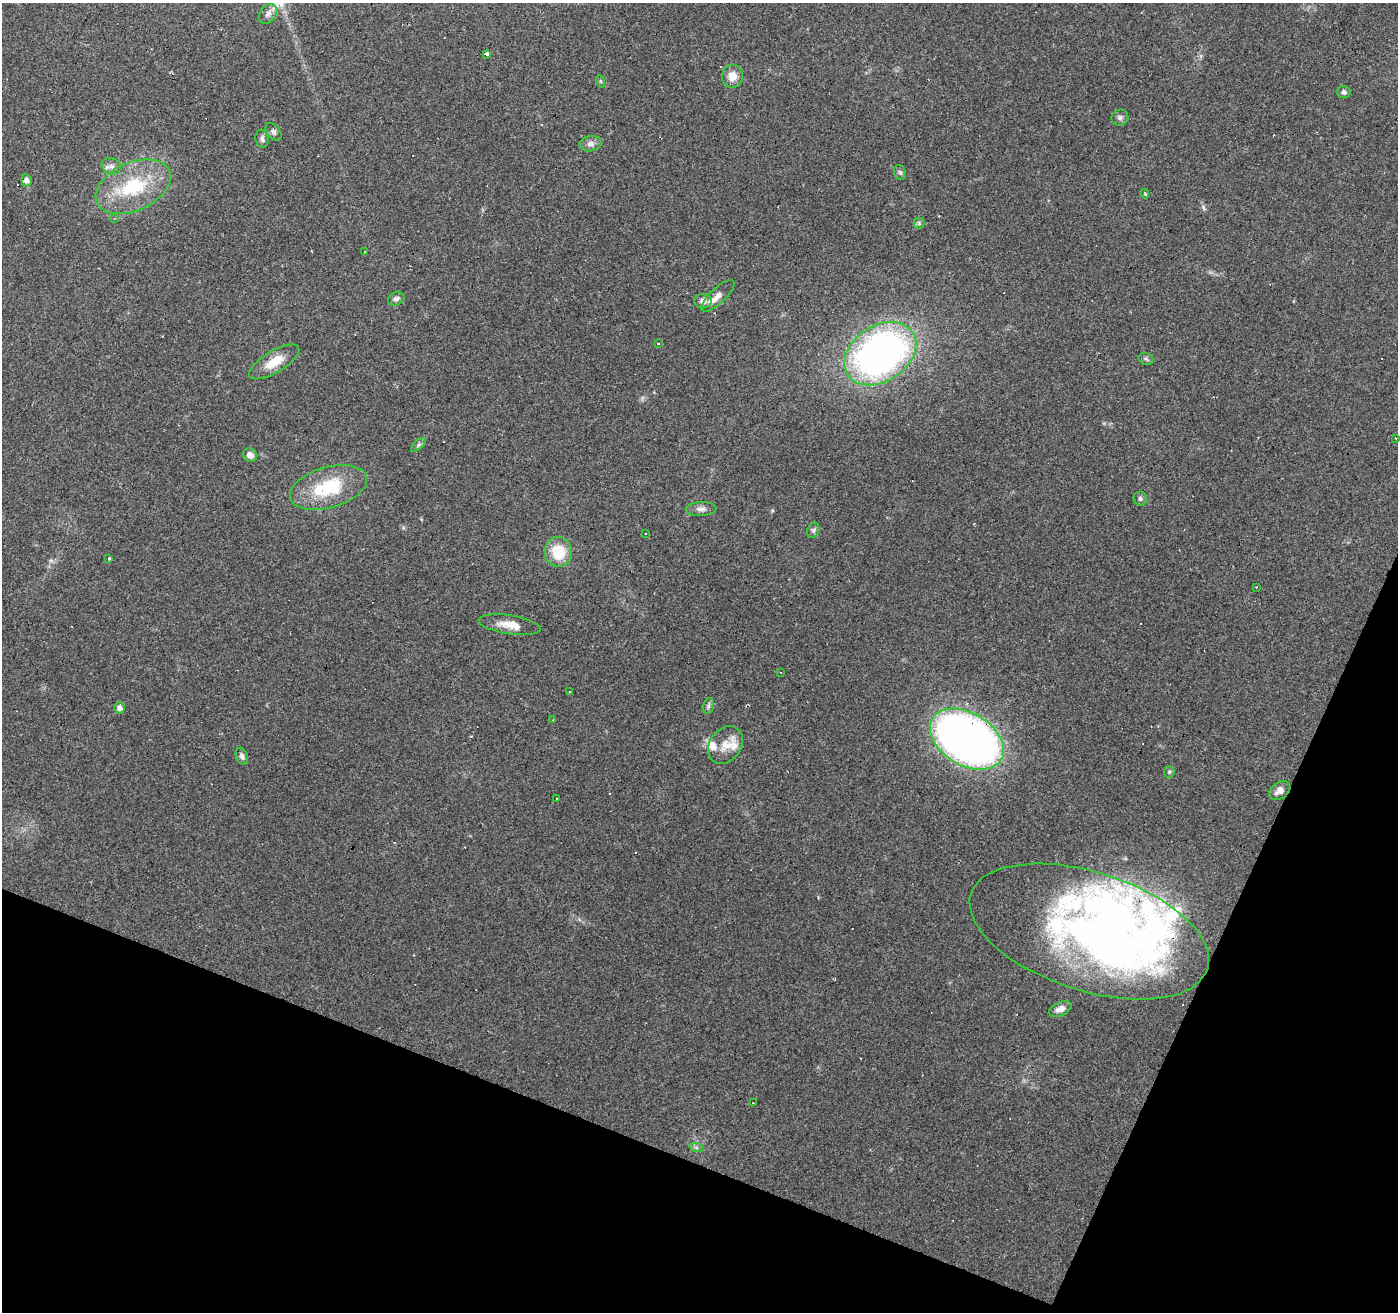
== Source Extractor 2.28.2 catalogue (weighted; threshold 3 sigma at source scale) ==
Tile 15 of 4 x 4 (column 3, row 4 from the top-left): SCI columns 2791-4186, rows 204-1513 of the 5584 x 5711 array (HDU 1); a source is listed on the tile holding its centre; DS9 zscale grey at full resolution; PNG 1400 x 1314 px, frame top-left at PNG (2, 3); each listed source drawn as its Kron ellipse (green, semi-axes under 4 px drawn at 4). Shown black and unused: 20% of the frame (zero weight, under 2 of 3 exposures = <1% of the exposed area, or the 3 px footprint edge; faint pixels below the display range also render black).
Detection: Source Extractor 2.28.2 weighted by HDU 2 'WHT'; one run over the whole footprint, this tile lists its part. Background 0.114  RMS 0.0065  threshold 0.029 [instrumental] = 3 sigma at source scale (4.5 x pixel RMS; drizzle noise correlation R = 1.50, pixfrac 1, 0.0396/0.0396 arcsec/px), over >= 5 px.
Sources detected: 79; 1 inside a brighter object's white glare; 22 cosmic-ray / hot-pixel residue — neither listed nor drawn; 5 inside a brighter listed object's ellipse — not listed separately; the other 51 listed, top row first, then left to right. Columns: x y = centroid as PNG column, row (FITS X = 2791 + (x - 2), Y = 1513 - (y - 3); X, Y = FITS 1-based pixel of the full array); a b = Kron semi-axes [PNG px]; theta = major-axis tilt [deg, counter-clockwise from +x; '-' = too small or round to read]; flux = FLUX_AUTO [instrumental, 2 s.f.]
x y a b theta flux
268 14 11 8 50 3.5
486 54 4 3 - 46
732 76 12 10 84 7
600 81 6 4 -71 0.82
1344 92 6 6 - 1.9
1120 117 8 8 - 2.1
273 132 10 6 -49 1.8
262 139 9 6 -81 2.1
590 144 11 7 9 3.3
111 166 10 8 -21 3.1
900 172 7 5 -69 1.4
26 180 6 5 - 3.2
133 187 40 24 24 44
1145 194 4 4 - 1.2
114 219 3 3 - 0.64
919 223 5 5 - 1
365 251 3 3 - 1.2
718 296 21 7 43 5.4
396 299 8 6 23 2.2
703 301 9 7 5 3.1
658 343 3 2 - 0.56
880 354 39 28 33 290
1146 359 8 5 -15 1.5
274 362 28 11 31 13
1396 438 3 2 - 0.77
418 445 9 4 42 1.5
250 455 7 6 - 3.9
328 487 39 20 16 40
1140 498 7 6 - 1.8
701 509 15 7 1 3.3
813 530 8 6 68 1.6
646 533 3 3 - 2.1
558 552 15 13 -79 20
109 558 3 3 - 10
1256 587 2 2 - 0.64
510 625 31 9 -9 9.5
780 672 2 2 - 0.79
569 691 3 2 - 0.52
708 706 8 5 73 1.5
120 708 5 5 - 3.3
553 720 3 2 - 0.43
967 739 40 26 -32 550
725 745 20 15 56 10
242 756 9 5 -67 2.1
1169 772 6 5 - 1.1
1280 791 12 8 34 4.6
557 798 3 3 - 1
1089 931 124 59 -18 290
1060 1009 12 6 24 4.9
753 1103 3 2 - 0.73
696 1147 7 4 -20 1.3
Overlapping masked pixels (flux is a lower limit): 2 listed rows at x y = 967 739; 1089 931
Unlisted compact peaks at least as high as the median listed source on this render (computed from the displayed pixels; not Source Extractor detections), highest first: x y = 1203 207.